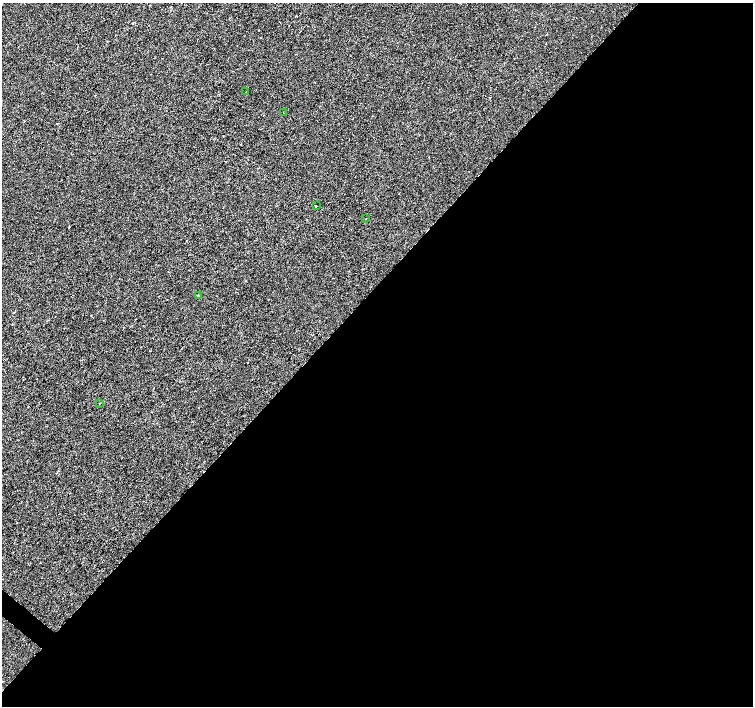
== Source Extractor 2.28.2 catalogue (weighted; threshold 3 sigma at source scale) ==
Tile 12 of 4 x 4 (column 4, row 3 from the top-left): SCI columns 4508-6009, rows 1575-2981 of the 6014 x 6028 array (HDU 1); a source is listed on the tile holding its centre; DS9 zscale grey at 2 x 2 block average (1 PNG px = mean of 2 x 2 image px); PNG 755 x 708 px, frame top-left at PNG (2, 3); each listed source drawn as its Kron ellipse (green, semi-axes under 4 px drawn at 4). Shown black and unused: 59% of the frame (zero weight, under 2 of 3 exposures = <1% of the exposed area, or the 3 px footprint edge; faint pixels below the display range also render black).
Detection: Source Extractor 2.28.2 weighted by HDU 2 'WHT'; one run over the whole footprint, this tile lists its part. Background -4.46e-04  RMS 0.0042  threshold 0.0187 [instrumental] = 3 sigma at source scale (4.5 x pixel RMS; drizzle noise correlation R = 1.50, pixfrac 1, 0.0396/0.0396 arcsec/px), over >= 5 px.
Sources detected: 6; all 6 listed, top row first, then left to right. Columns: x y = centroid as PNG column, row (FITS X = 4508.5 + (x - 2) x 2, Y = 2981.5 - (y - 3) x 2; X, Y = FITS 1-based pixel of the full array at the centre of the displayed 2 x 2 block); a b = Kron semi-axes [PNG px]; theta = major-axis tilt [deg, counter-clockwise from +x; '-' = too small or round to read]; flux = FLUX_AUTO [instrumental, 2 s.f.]
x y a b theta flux
246 92 2 2 - 1
283 113 2 2 - 0.57
316 206 2 2 - 1.4
366 219 2 2 - 0.39
199 296 3 3 - 0.84
100 403 2 2 - 0.38